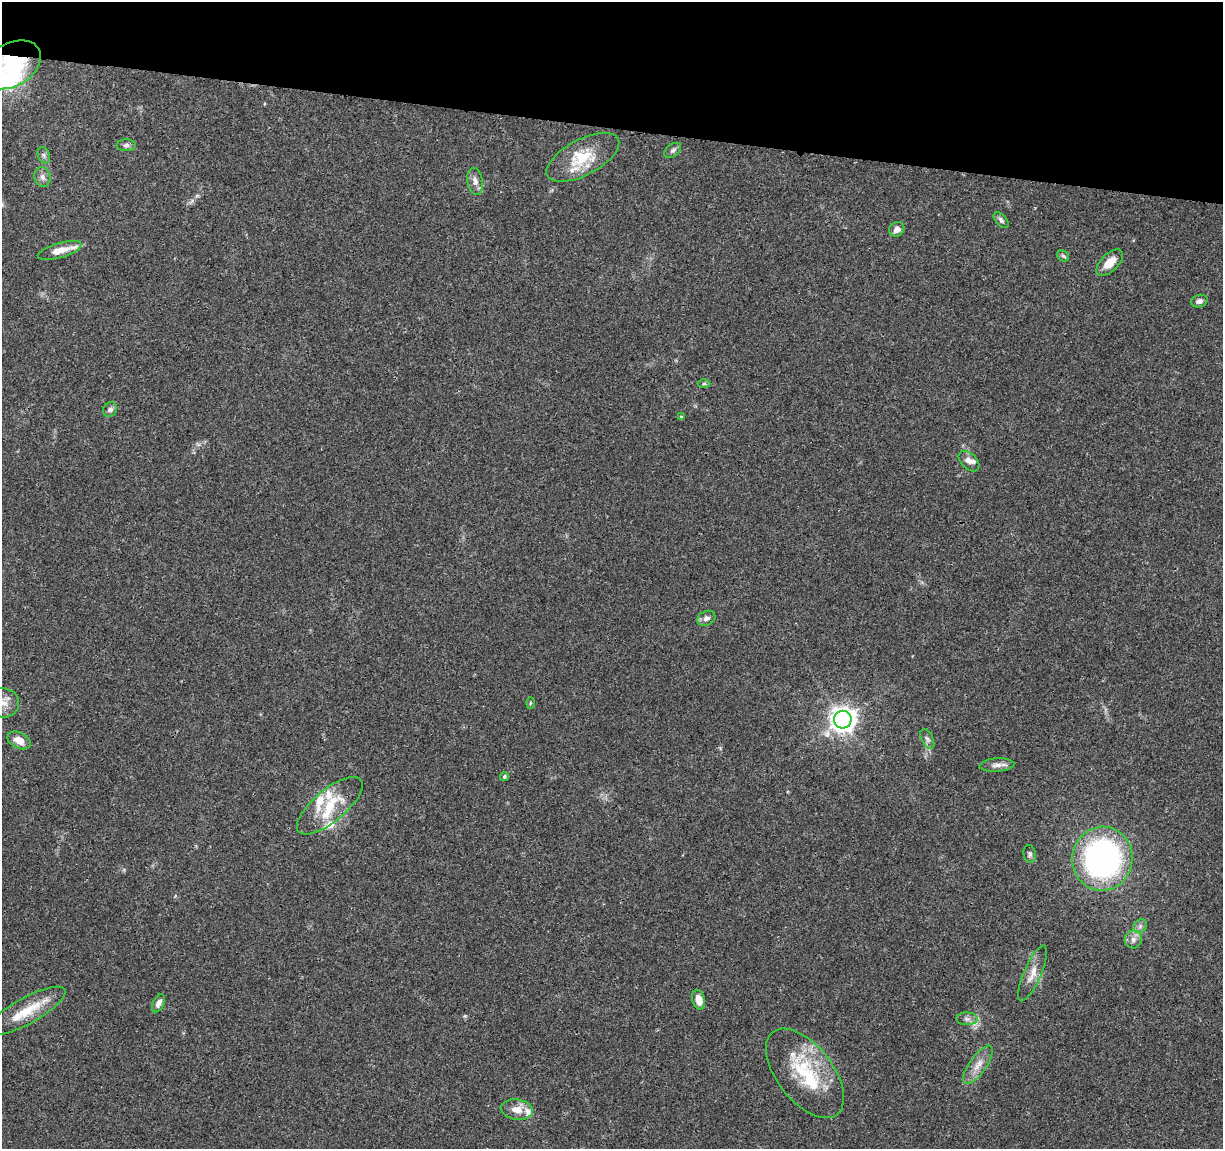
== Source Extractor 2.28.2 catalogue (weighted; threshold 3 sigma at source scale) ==
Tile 2 of 4 x 4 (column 2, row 1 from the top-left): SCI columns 1226-2446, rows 3671-4817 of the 4906 x 5106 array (HDU 1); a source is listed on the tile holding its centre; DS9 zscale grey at full resolution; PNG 1225 x 1151 px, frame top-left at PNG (2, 2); each listed source drawn as its Kron ellipse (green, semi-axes under 4 px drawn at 4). Shown black and unused: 11% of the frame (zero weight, under 3 of 4 exposures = <1% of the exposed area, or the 3 px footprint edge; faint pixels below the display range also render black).
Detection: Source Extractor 2.28.2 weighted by HDU 2 'WHT'; one run over the whole footprint, this tile lists its part. Background 0.0368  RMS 0.0035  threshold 0.0156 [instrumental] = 3 sigma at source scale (4.5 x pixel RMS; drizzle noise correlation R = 1.50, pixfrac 1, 0.0396/0.0396 arcsec/px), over >= 5 px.
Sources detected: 50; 4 inside a brighter object's white glare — neither listed nor drawn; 8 inside a brighter listed object's ellipse — not listed separately; the other 38 listed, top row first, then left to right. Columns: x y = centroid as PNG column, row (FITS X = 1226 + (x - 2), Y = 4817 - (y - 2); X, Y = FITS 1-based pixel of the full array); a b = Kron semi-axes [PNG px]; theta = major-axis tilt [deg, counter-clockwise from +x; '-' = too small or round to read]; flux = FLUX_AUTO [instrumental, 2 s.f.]
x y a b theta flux
11 65 32 21 30 20
126 145 9 6 -1 1.1
673 150 9 6 38 0.9
44 155 8 6 -69 0.88
583 157 40 18 28 12
42 177 10 8 -79 1.5
475 181 14 7 -80 2.2
1001 220 9 5 -50 0.94
897 229 8 7 - 1.9
60 250 22 7 16 4.5
1063 256 6 5 - 0.66
1110 263 17 8 44 4.5
1199 301 8 6 16 1.3
704 384 6 4 1 0.57
110 410 8 6 53 1.4
681 417 4 4 - 0.39
969 461 12 7 -44 1.9
706 618 9 7 27 1.4
3 703 16 14 -10 4.7
530 703 6 4 88 0.43
843 720 9 9 - 280
927 739 11 6 -63 1
19 740 12 7 -27 3.5
997 765 17 6 3 2
504 776 4 4 - 0.65
330 806 40 16 40 13
1030 854 9 6 -82 0.89
1102 859 32 30 81 94
1140 926 7 6 - 1
1133 939 9 8 - 1.7
1033 973 30 8 67 4.1
699 1000 10 6 -76 4
158 1003 9 5 64 1.5
26 1011 44 13 29 11
967 1019 10 6 -1 1.4
978 1065 22 8 55 4
805 1073 52 28 -52 25
517 1110 16 10 -8 3.8
Overlapping masked pixels (flux is a lower limit): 1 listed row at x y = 11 65
Isophote crosses this tile's border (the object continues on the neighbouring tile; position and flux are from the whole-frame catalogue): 2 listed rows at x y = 11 65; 3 703